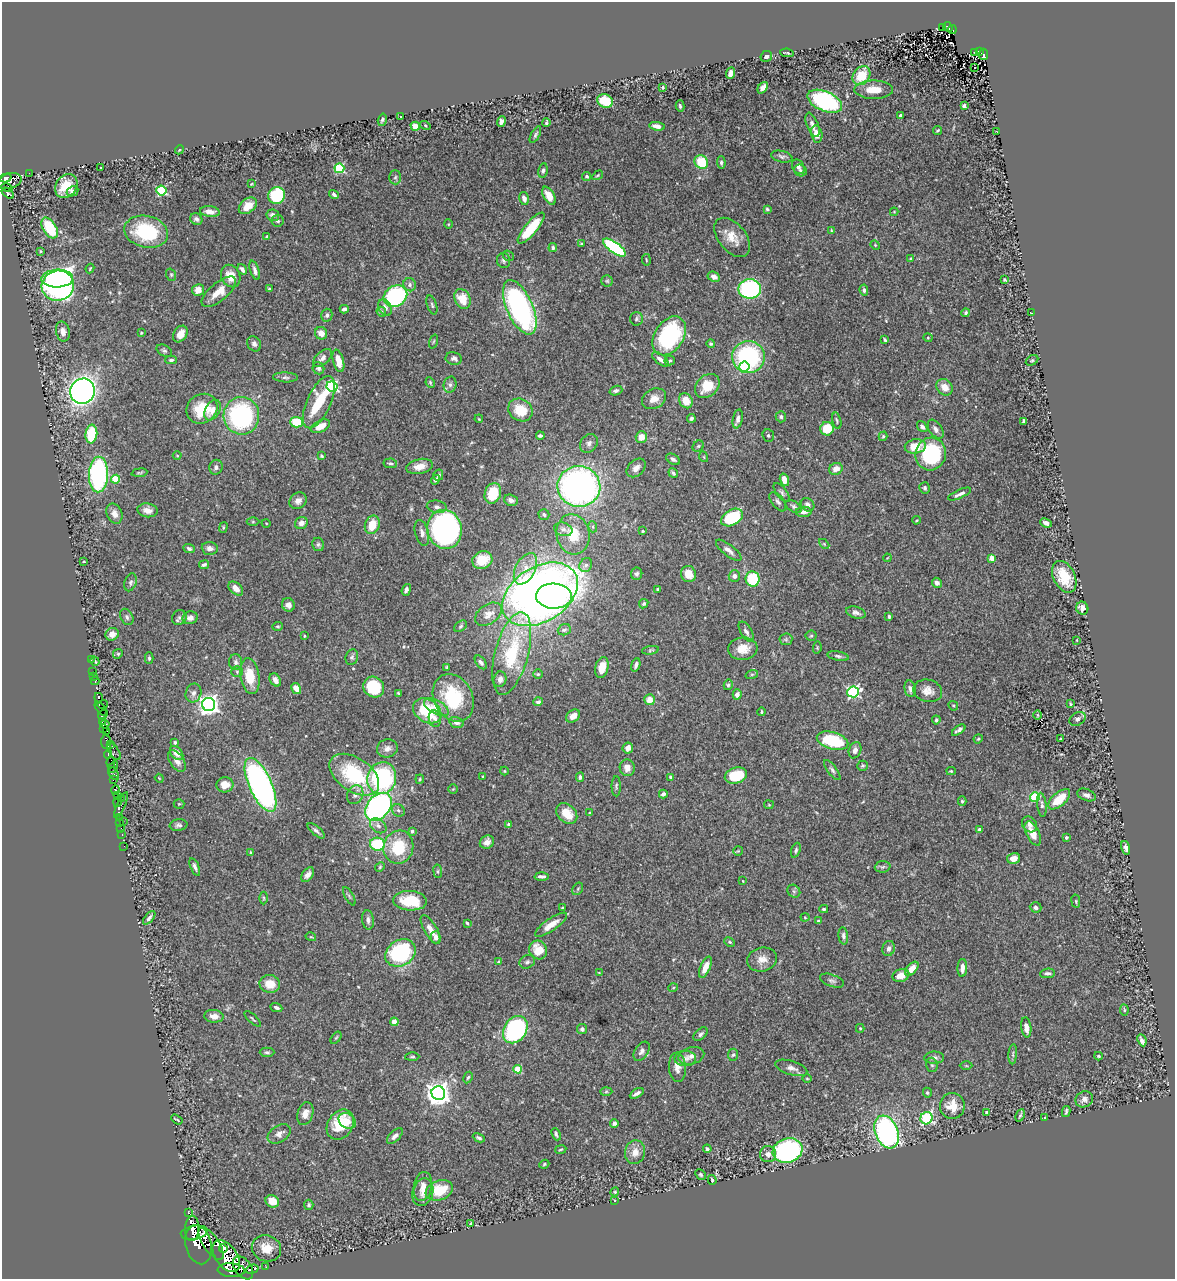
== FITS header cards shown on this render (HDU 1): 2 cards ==
NAXIS1  =                 1173
NAXIS2  =                 1277

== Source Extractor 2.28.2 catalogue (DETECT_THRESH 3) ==
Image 1173 x 1277 px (HDU 1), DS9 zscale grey, 1 PNG px = 1 image px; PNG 1177 x 1281 px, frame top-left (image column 1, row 1277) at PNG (2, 2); each listed source drawn as its Kron ellipse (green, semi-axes under 4 px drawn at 4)
Background 0.426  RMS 0.015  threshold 0.0444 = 3 sigma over >= 5 px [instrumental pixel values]
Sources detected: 505; of the 505, the 500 brightest by FLUX_AUTO listed and drawn (5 fainter detections omitted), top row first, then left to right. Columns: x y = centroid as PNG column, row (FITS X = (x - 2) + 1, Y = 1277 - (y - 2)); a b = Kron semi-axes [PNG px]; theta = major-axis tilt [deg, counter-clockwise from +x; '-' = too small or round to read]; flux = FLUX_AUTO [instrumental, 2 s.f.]
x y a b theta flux
948 27 5 4 - 17
943 28 3 2 - 3
952 30 4 4 - 33
980 52 3 3 - 43
787 53 7 3 -8 1.5
975 53 4 3 - 3.1
983 54 6 4 85 39
766 56 6 5 - 3.3
975 67 2 2 - 0.9
731 73 6 4 67 6.8
861 76 10 8 55 28
663 87 4 3 - 1
763 88 6 4 52 5.7
874 90 19 9 0 16
605 101 8 6 -23 30
825 101 18 9 -23 150
680 106 6 3 -76 1.7
964 106 4 3 - 2
400 116 3 2 - 0.81
900 116 4 3 - 2
382 120 6 4 75 1.9
501 122 5 4 - 3.7
546 123 4 3 - 1.5
425 125 5 4 - 1.4
812 125 13 5 -69 5.2
415 126 5 4 - 10
657 126 7 4 -9 5.6
938 130 4 3 - 1
997 132 3 2 - 0.7
817 134 8 5 -77 9.6
535 135 9 4 61 1.9
179 150 4 3 - 0.89
782 157 11 5 -12 2.9
701 162 7 6 - 27
721 162 6 4 -87 2.2
798 167 8 6 -59 3.6
101 168 3 2 - 1
339 168 5 4 - 87
543 170 7 4 78 2.1
800 170 6 5 - 2.4
29 173 2 2 - 3.4
598 175 6 3 31 1.2
587 176 5 4 - 1.7
395 177 7 6 - 2.3
6 178 6 4 17 650
10 181 12 7 16 920
251 184 4 3 - 0.88
66 186 13 10 55 23
7 188 6 3 -13 180
161 190 5 5 - 82
72 191 6 5 - 4
8 193 7 3 -38 180
334 194 5 4 - 2.9
277 196 8 8 - 76
549 196 10 5 -61 11
524 198 6 4 -76 4.8
248 206 10 7 39 10
767 209 3 3 - 1.2
210 212 10 5 -7 5.6
894 212 4 4 - 0.84
273 215 6 5 - 4.2
196 219 6 5 - 2.9
278 221 6 6 - 2
448 224 4 4 - 0.95
50 228 11 6 -58 45
531 228 19 6 50 48
831 231 4 3 - 1.1
146 232 22 16 -13 63
266 237 4 3 - 0.89
732 237 23 13 -51 16
582 244 4 3 - 1.2
875 245 5 4 - 0.96
614 247 13 5 -36 110
553 248 4 4 - 1.9
41 251 3 2 - 0.95
508 256 6 4 -41 1.7
910 259 4 4 - 0.96
504 260 7 6 - 2.5
646 260 6 3 -82 0.97
90 268 5 2 - 0.91
242 269 6 3 -55 3.1
255 270 10 4 -72 4.1
171 275 6 5 - 1.4
231 276 12 9 -63 13
714 277 6 5 - 4.9
57 278 16 9 2 150
1004 280 4 3 - 1.2
607 281 5 5 - 1.8
410 285 7 6 - 3.2
58 286 16 15 - 340
269 289 4 3 - 1.1
750 289 11 10 - 140
198 290 6 6 - 8.8
864 290 6 4 -82 2.1
219 292 21 9 40 15
395 296 12 10 32 130
462 299 10 7 -65 19
432 305 10 5 -72 1.9
385 307 9 6 -63 4.8
520 307 29 13 -66 220
344 309 4 3 - 2.8
381 312 5 4 - 2.1
966 313 4 4 - 1.7
1031 313 3 2 - 0.94
327 315 6 5 - 2.7
636 319 7 6 - 2.1
63 332 10 6 -77 6.4
141 333 3 2 - 0.8
321 333 6 6 - 9
180 334 9 6 58 8.3
669 336 21 14 57 110
928 338 4 4 - 1
885 340 4 2 - 1.5
434 341 7 3 71 1.1
254 344 8 6 -58 3.5
711 344 4 4 - 1.6
164 351 8 5 -29 2.2
748 357 16 16 - 150
322 358 11 6 41 5
454 358 8 6 -10 3.1
660 359 10 5 -37 5
171 360 6 3 2 1.9
1032 360 7 4 28 1.5
338 361 11 5 -75 13
670 361 5 5 - 1.6
744 366 5 5 - 26
319 368 6 5 - 2.5
285 377 12 5 -1 3
430 382 5 3 - 1.2
450 385 8 6 75 3.4
707 386 14 10 43 22
332 387 5 5 - 140
945 387 9 7 -47 10
82 391 13 12 - 760
616 391 6 4 18 2.6
654 399 12 9 26 8.9
686 401 8 6 -57 13
319 402 28 12 65 52
202 409 16 14 37 32
212 410 11 7 60 6.6
520 410 13 11 -34 25
241 416 19 18 - 140
781 417 5 5 - 2.8
691 418 4 4 - 2.2
479 419 4 3 - 0.76
738 419 9 4 78 3.5
837 421 8 3 -76 1.4
1024 421 4 3 - 1.5
297 422 6 5 - 34
320 426 10 5 26 13
922 427 6 4 -52 2.4
827 429 7 6 - 23
936 429 10 6 -55 4.3
91 434 9 6 83 42
540 436 4 3 - 2.4
768 436 6 5 - 1.7
883 436 5 3 - 1.5
641 437 6 5 - 10
589 443 10 8 52 4.3
698 446 6 5 - 1.3
915 446 10 7 8 19
931 454 16 15 - 87
177 456 4 3 - 0.71
322 456 4 3 - 1.3
704 457 5 3 - 0.95
673 459 7 4 -31 2.8
390 463 7 4 -9 1.9
420 466 13 7 12 9.9
216 467 7 6 - 3.3
636 468 11 7 43 6.2
836 469 7 5 26 7.8
140 473 8 3 5 1.5
673 473 5 3 - 1.9
98 474 18 9 88 160
438 475 5 5 - 2.1
116 479 4 4 - 29
436 480 5 4 - 2.7
784 480 6 4 -73 7.3
579 486 21 20 - 390
925 488 6 5 - 2.1
493 493 10 8 72 38
782 493 11 5 -52 2.5
960 494 12 3 24 3.8
511 500 7 5 -19 4.1
298 501 9 7 38 5.8
778 502 11 6 -52 3.2
807 505 7 6 - 4.3
437 507 10 6 -10 3.7
794 507 9 5 -32 2.5
148 510 10 7 -9 7.1
804 512 8 5 0 4.8
114 514 10 7 -68 6.1
544 515 5 5 - 2.3
732 517 11 7 29 60
916 520 4 3 - 1.1
253 522 6 4 0 1.4
266 523 4 3 - 0.73
301 523 6 6 - 5
1046 523 6 4 -25 3.8
372 525 9 7 69 18
223 527 5 4 - 1.3
593 527 5 3 - 1.2
445 529 19 17 -78 310
563 529 9 6 -18 3.9
643 531 3 3 - 1.3
422 533 13 6 -75 5.4
573 534 20 16 -77 26
318 544 7 6 - 2.1
824 544 6 3 -44 1
210 548 8 6 -5 5
189 549 6 4 -25 2.6
729 550 15 5 -38 5.1
887 558 4 3 - 0.69
992 558 4 4 - 17
482 560 10 8 24 20
83 562 2 2 - 0.77
204 565 5 3 - 2.3
586 565 7 6 - 3.5
525 569 17 10 62 14
637 574 6 5 - 2.3
688 574 8 7 - 15
734 576 5 5 - 4
1064 577 17 11 -63 26
753 579 7 7 - 39
131 582 9 5 71 2.5
937 583 5 4 - 3.7
236 588 8 5 -43 8
657 589 4 3 - 1.1
406 590 6 4 71 2.4
540 594 41 27 32 940
554 596 18 12 -2 210
644 604 5 4 - 1.8
288 605 7 6 - 5.2
1082 608 6 6 - 5.9
856 613 10 6 -17 3.7
488 614 15 9 35 8.4
889 616 4 3 - 1.8
127 617 8 6 -63 2.7
179 618 8 7 - 2.6
190 618 7 6 - 6.1
278 626 5 3 - 1.2
460 626 7 5 42 1.8
564 630 7 5 21 2.6
746 632 11 5 -58 3.7
112 634 7 6 - 7.9
304 636 4 3 - 0.92
811 636 5 5 - 1.5
786 639 6 6 - 1.9
1077 640 4 2 - 0.74
817 648 6 4 79 1.1
743 649 15 11 5 15
650 650 8 4 8 1.4
512 653 42 16 75 71
118 654 5 4 - 1.4
838 656 11 4 -12 2.6
352 657 8 6 71 2.3
149 658 5 4 - 1.5
91 659 3 2 - 9.2
95 661 5 3 - 1.5
235 662 8 6 -90 3.3
481 662 8 5 -54 2.9
636 665 7 4 72 3.2
447 667 3 3 - 0.94
602 667 11 6 77 12
93 671 2 2 - 13
237 672 6 5 - 1.9
538 674 5 5 - 1.4
752 674 6 4 19 1.4
250 676 18 9 -80 27
94 677 3 2 - 18
500 679 8 6 75 5.9
275 680 7 5 -58 4.9
95 681 4 3 - 55
728 685 5 4 - 1.9
374 687 11 10 - 53
296 688 6 4 -59 9.2
910 689 8 5 -80 3.6
928 691 14 11 -13 9
853 692 6 5 - 170
193 693 10 7 70 4.4
398 693 4 2 - 1
737 694 5 4 - 4.7
98 698 5 3 - 490
453 698 25 19 -63 66
650 700 5 5 - 10
538 702 5 4 - 2.7
103 704 5 3 - 39
1070 704 4 3 - 1.2
209 705 6 6 - 620
953 706 5 4 - 1.2
436 707 14 6 -29 8.9
101 709 8 3 -50 81
427 711 15 11 -33 48
762 712 4 3 - 1.2
102 715 5 3 - 65
1037 715 5 3 - 0.97
573 716 8 5 40 8.7
435 718 8 6 -81 4
1077 719 8 6 31 3
936 720 4 3 - 1.4
102 721 4 2 - 38
456 722 7 5 -15 3.8
105 724 4 3 - 110
103 728 3 2 - 380
959 730 8 3 37 3.1
107 731 3 2 - 270
978 739 4 4 - 1.2
1060 739 3 2 - 0.79
833 741 16 8 -16 62
106 742 7 5 -83 340
175 742 4 4 - 1.6
110 745 4 3 - 130
387 748 10 9 - 5.4
628 748 5 5 - 4.4
855 750 8 6 69 4.8
114 752 9 5 -56 61
177 753 8 5 -50 7.2
108 754 4 3 - 160
177 761 12 7 -57 5.6
111 762 6 3 81 360
863 766 5 5 - 1.5
113 767 6 3 60 410
627 768 8 7 - 6.6
832 770 12 4 -54 2.8
504 771 4 4 - 0.89
951 771 5 4 - 1
114 774 7 4 -56 460
354 775 28 16 -34 72
736 775 11 8 15 34
483 776 3 3 - 1.2
580 777 4 4 - 2.6
671 777 4 4 - 1.7
159 778 4 3 - 0.73
382 778 16 14 71 130
114 779 4 3 - 41
420 779 4 4 - 1.1
225 785 8 7 - 12
260 785 29 11 -66 380
616 786 10 4 -89 2
453 789 5 4 - 1.1
116 790 5 3 - 440
663 794 4 4 - 2.6
118 795 3 3 - 440
355 795 9 7 62 4.6
1086 795 9 5 -22 3.8
1035 797 5 4 - 58
121 798 3 2 - 220
1059 799 13 6 41 26
962 801 4 4 - 1.4
118 802 5 3 - 310
179 804 5 5 - 1.2
121 805 14 4 66 78
769 805 5 4 - 1
1042 805 12 4 -84 3.1
378 807 16 11 50 250
398 810 7 6 - 2.6
589 813 3 3 - 1.3
567 814 12 9 -46 16
119 817 3 3 - 37
120 822 2 2 - 17
123 822 3 2 - 2.5
509 824 4 3 - 3.3
1030 824 8 7 - 5.1
178 825 9 6 9 3
378 826 9 6 -36 3.8
121 828 2 2 - 8.8
979 830 3 3 - 5
316 831 10 4 -40 2.9
412 831 4 3 - 2
1033 833 13 6 -64 12
122 834 3 2 - 16
1066 837 3 3 - 2.2
487 842 7 6 - 5.4
377 844 7 6 - 49
124 846 2 2 - 6.3
398 847 17 14 72 37
1125 848 7 4 -72 2.8
796 850 8 4 70 2.3
738 851 5 4 - 1
251 853 3 3 - 1.6
1014 859 6 5 - 8.9
195 867 9 4 -67 3.4
380 867 5 4 - 1.1
883 867 8 5 4 2.3
438 871 7 3 -82 1.2
308 875 8 5 55 4.8
542 876 7 3 -1 3.1
743 881 2 2 - 0.7
578 889 7 5 59 1.7
794 891 7 5 -45 2.2
349 896 10 3 -61 1.7
264 898 6 4 -89 1.5
410 901 17 10 -3 37
1076 901 7 3 -82 1.2
1036 907 6 5 - 3.3
563 908 3 3 - 1.2
824 909 4 3 - 1.4
805 917 4 4 - 0.97
149 918 8 4 50 3.1
368 920 10 6 -83 3.7
818 921 4 3 - 2.3
467 923 4 3 - 1.3
551 925 19 6 35 12
431 929 16 6 -60 8.5
843 936 8 5 -83 2.7
311 937 5 3 - 1.1
436 937 6 4 90 4.3
730 942 6 4 -27 1.4
889 948 8 6 76 4.2
538 950 10 8 -54 18
400 953 16 13 31 93
762 959 15 12 16 9.8
499 962 4 4 - 3.8
527 962 8 6 25 2.4
705 967 11 5 66 10
962 968 9 5 87 6.1
912 969 8 5 48 9.8
599 973 3 2 - 0.85
1048 973 7 4 6 2.8
901 975 8 6 18 10
832 981 12 6 -20 3.3
270 984 10 9 - 16
673 988 5 3 - 0.78
276 1008 6 4 -23 2.5
1124 1010 6 4 -82 1.4
214 1016 9 6 -5 7
253 1019 10 2 -43 1.3
394 1022 4 4 - 12
1026 1027 10 5 -82 7.7
860 1028 4 4 - 1.1
582 1029 5 5 - 2.8
515 1030 15 11 56 150
700 1034 8 5 44 2.7
336 1038 7 4 53 1.5
1142 1040 6 3 -65 3.7
642 1051 11 6 57 4
267 1052 7 4 -1 1.9
1013 1054 10 3 86 1.9
733 1055 6 5 - 1.7
691 1056 13 8 15 5.3
1098 1056 4 3 - 1.2
412 1057 7 4 1 1.4
685 1058 10 8 1 4.6
934 1058 10 6 2 4.1
932 1065 7 5 -75 2.2
966 1066 6 4 -1 1.2
677 1067 15 8 -85 7.2
791 1068 16 7 -17 6
518 1069 4 4 - 27
468 1077 6 4 61 1.6
807 1078 5 3 - 0.93
606 1092 6 4 2 1.3
438 1093 7 6 - 970
637 1093 7 4 29 3.5
927 1093 5 4 - 1.5
1084 1099 9 8 - 4.6
952 1106 13 12 - 16
1066 1111 5 3 - 1.7
987 1112 3 3 - 1.6
305 1114 12 8 73 7.9
1020 1115 6 3 65 1.5
926 1118 6 6 - 100
1044 1118 2 2 - 0.67
177 1120 6 2 -31 1.1
347 1121 9 7 -35 6.4
614 1123 4 4 - 2.1
340 1125 16 12 57 30
887 1132 17 11 -69 230
279 1134 12 8 33 5.9
556 1134 6 3 -66 2
395 1136 10 5 43 3.8
479 1138 6 4 -26 2.3
707 1149 4 3 - 1.8
561 1150 5 3 - 1.1
788 1150 15 12 18 210
635 1152 12 10 77 9.8
768 1154 8 8 - 5.1
544 1164 5 4 - 1.2
700 1174 6 4 -47 1.4
712 1180 5 4 - 1.2
423 1186 15 9 79 7.8
439 1190 14 9 20 31
423 1192 14 10 73 8.4
615 1192 4 4 - 1.1
272 1201 7 6 - 12
614 1201 3 3 - 1.2
309 1205 5 4 - 2
188 1212 4 2 - 9.5
470 1223 4 3 - 1.1
192 1228 12 7 88 4500
194 1233 13 7 10 5300
211 1243 19 8 -56 2700
198 1245 20 13 -76 4300
223 1248 4 4 - 1600
266 1248 15 13 -20 18
226 1256 18 10 -53 10000
266 1267 2 2 - 4.2
243 1268 13 8 -54 2200
252 1269 6 3 16 130
231 1270 13 7 -4 3500
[5 fainter detections neither listed nor drawn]